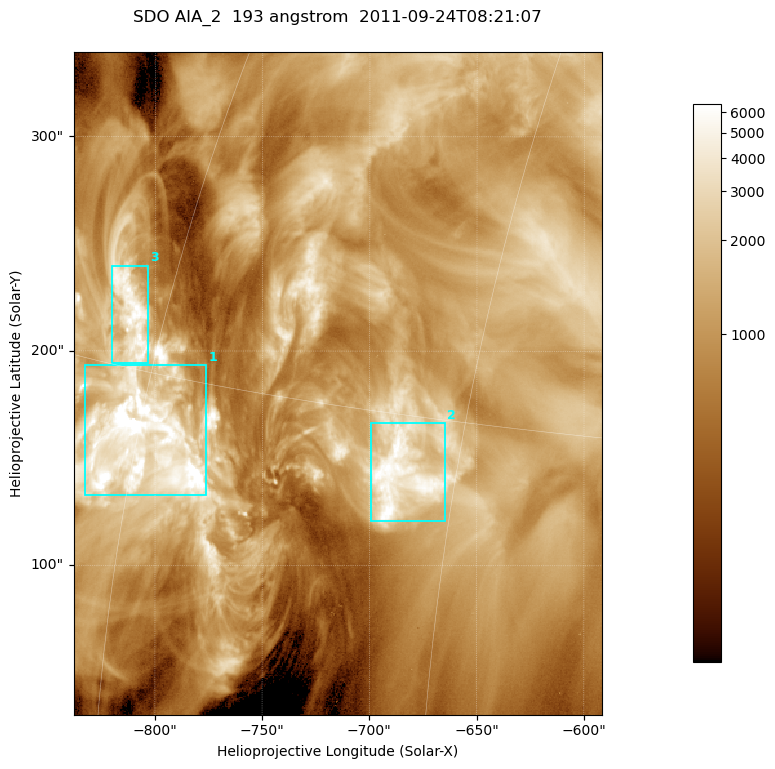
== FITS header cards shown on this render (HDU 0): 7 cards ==
TELESCOP= 'SDO     '           /
INSTRUME= 'AIA_2   '           /
WAVELNTH=                  193 /
WAVEUNIT= 'angstrom'           /
DATE-OBS= '2011-09-24T08:21:07.84' /
CTYPE1  = 'HPLN-TAN'           /
CTYPE2  = 'HPLT-TAN'           /

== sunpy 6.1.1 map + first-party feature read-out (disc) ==
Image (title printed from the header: SDO AIA_2  193 angstrom  2011-09-24T08:21:07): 410 x 514 px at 0.601 arcsec/px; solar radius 956 arcsec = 1592 px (partial field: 2.6% of the solar disc is inside the frame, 100% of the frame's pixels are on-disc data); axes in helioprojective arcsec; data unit not stated in the header (colour bar unlabelled)
Pointing: header CRPIX1/2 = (2043.81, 2047.21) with CRVAL1/2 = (0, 0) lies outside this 410 x 514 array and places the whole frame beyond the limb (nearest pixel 1.41 R_sun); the SolarSoft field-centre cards XCEN/YCEN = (-714.8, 184.9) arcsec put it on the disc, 1320 arcsec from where CRPIX/CRVAL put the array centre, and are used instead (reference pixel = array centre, CRVAL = XCEN/YCEN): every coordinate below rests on XCEN/YCEN
Orientation: roll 0.0564 deg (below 1 deg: not rotated)
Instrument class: DISC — disc imager (sunpy class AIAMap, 193 A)
Bright regions (active regions / flare kernels): reference = the on-disc median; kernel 3 px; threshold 5 sigma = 2913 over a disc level ~1035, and >= 1.15x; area >= 210 px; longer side >= 5 px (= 3 arcsec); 3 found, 3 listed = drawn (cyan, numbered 1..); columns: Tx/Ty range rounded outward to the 2 arcsec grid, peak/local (2 s.f.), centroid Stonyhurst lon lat
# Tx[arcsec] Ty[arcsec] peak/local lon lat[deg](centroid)
1 -834..-776 132..194 16 -59 +13
2 -700..-664 120..168 7.5 -47 +13
3 -820..-802 194..240 6.5 -62 +17